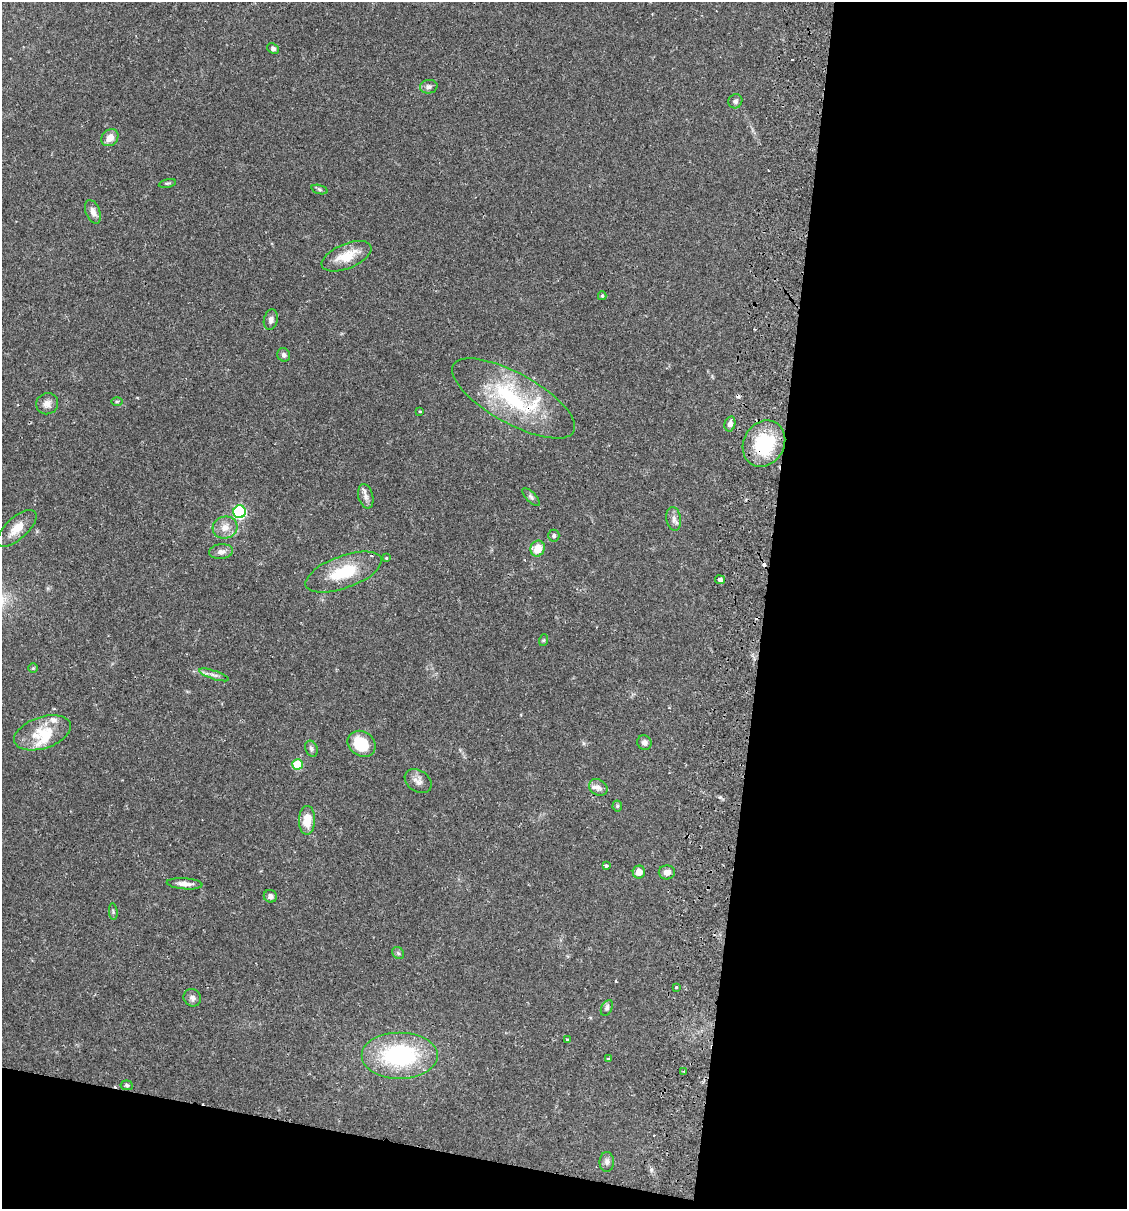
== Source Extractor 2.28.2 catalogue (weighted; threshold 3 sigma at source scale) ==
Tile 16 of 4 x 4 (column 4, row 4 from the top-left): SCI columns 3550-4674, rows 17-1223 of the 4963 x 4856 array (HDU 1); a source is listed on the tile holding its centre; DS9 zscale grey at full resolution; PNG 1129 x 1211 px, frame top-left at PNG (2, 2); each listed source drawn as its Kron ellipse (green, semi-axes under 4 px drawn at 4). Shown black and unused: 36% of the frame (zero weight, under 2 of 3 exposures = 3% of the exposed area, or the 3 px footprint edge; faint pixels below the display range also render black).
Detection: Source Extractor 2.28.2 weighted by HDU 2 'WHT'; one run over the whole footprint, this tile lists its part. Background 0.0646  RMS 0.005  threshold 0.0226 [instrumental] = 3 sigma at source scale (4.5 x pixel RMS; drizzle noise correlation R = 1.50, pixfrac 1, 0.05/0.05 arcsec/px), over >= 5 px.
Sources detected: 64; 4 cosmic-ray / hot-pixel residue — neither listed nor drawn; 3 inside a brighter listed object's ellipse — not listed separately; the other 57 listed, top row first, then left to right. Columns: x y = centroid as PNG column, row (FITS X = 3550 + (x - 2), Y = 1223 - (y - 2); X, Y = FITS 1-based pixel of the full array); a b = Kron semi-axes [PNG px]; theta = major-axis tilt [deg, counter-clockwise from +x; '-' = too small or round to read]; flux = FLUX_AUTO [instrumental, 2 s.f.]
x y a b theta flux
273 48 6 5 - 1.2
429 87 9 7 5 1.6
735 101 7 6 - 1.3
110 138 9 7 47 4.2
167 183 8 3 12 0.72
319 190 8 4 -19 0.86
93 212 12 7 -69 2.9
346 256 26 12 22 10
602 296 4 3 - 0.62
271 320 10 7 77 1.9
284 355 7 6 - 1.6
514 398 69 25 -29 52
117 401 6 4 0 0.53
47 404 11 10 - 3.1
420 411 3 3 - 0.49
730 424 8 5 77 2
764 444 24 20 60 30
366 496 12 7 -75 2.4
531 497 11 5 -46 1.2
239 512 6 6 - 65
674 519 12 7 -81 2.3
225 527 12 11 - 4.6
17 528 25 11 43 7.1
554 536 6 5 - 0.95
538 548 8 7 - 7.2
221 551 12 7 5 2.3
386 558 3 3 - 0.58
344 572 40 16 20 19
720 580 5 3 - 5.9
544 640 6 4 71 0.59
33 668 5 5 - 0.54
214 675 15 4 -18 2
42 733 29 15 18 15
644 743 7 7 - 1.7
362 744 15 12 -32 15
311 749 8 6 -69 1.4
297 764 5 5 - 21
418 781 14 10 -34 3.1
598 787 10 7 -33 2.3
617 806 5 5 - 0.76
307 820 14 8 88 8.5
606 866 4 4 - 0.97
639 872 6 6 - 3.4
667 872 8 7 - 2.8
185 884 18 5 -4 3.5
270 896 7 6 - 1.6
113 912 8 3 -85 0.72
398 953 7 5 -47 0.88
676 987 3 3 - 0.76
192 998 9 8 - 2
607 1008 8 5 63 1.2
567 1040 4 3 - 0.54
400 1055 38 23 0 55
608 1059 3 3 - 0.71
684 1071 3 2 - 0.4
127 1085 6 5 - 0.84
607 1162 10 7 88 1.7
Overlapping masked pixels (flux is a lower limit): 2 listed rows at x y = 514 398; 764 444